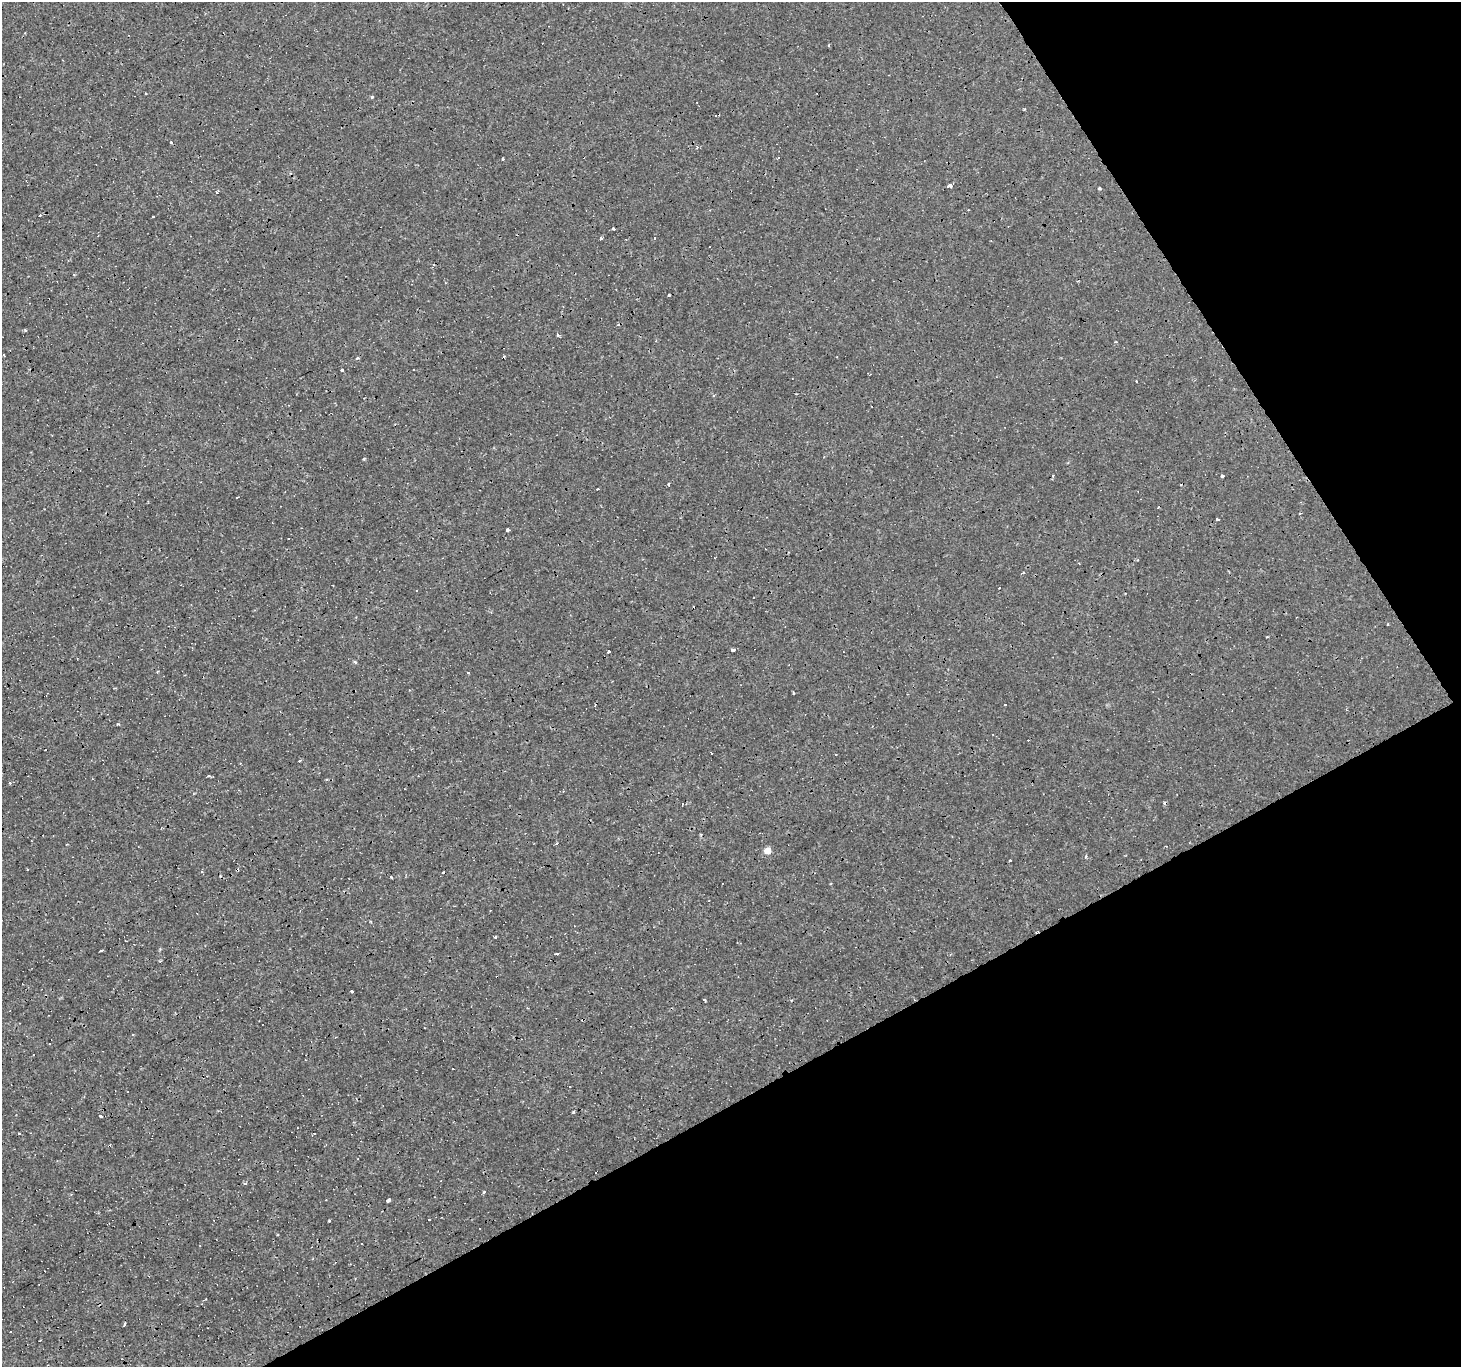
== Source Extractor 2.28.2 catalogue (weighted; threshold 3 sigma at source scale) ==
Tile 12 of 4 x 4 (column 4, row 3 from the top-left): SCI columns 4378-5836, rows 1472-2836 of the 5836 x 5734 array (HDU 1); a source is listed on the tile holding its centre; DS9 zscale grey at full resolution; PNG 1463 x 1369 px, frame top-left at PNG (2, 2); no overlay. Shown black and unused: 29% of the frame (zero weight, under 3 of 4 exposures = <1% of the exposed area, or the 3 px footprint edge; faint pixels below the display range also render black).
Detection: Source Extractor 2.28.2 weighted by HDU 2 'WHT'; one run over the whole footprint, this tile lists its part. Background 8.11e-04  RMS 8.8e-04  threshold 0.00394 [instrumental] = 3 sigma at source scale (4.5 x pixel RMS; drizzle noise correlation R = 1.50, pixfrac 1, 0.0396/0.0396 arcsec/px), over >= 5 px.
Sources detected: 90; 38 cosmic-ray / hot-pixel residue — not listed; the other 52 listed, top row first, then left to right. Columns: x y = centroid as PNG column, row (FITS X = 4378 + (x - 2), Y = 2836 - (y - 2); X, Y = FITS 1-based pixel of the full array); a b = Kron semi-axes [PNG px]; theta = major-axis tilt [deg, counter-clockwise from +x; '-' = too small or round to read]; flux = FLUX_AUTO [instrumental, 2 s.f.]
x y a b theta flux
372 97 3 3 - 0.37
171 142 3 3 - 0.81
697 148 4 3 - 0.12
502 159 3 3 - 0.65
950 185 4 3 - 1.7
1099 188 5 3 - 0.12
217 193 3 3 - 1.8
153 217 3 3 - 1.1
613 229 3 2 - 0.12
601 238 3 3 - 0.33
669 295 3 3 - 0.33
558 335 4 3 - 0.13
1116 342 4 2 - 0.079
3 355 3 3 - 0.4
357 358 3 3 - 0.5
342 370 3 3 - 0.32
1136 381 3 3 - 0.2
364 458 4 3 - 0.081
1223 476 3 3 - 0.68
1180 484 3 3 - 0.2
668 485 3 3 - 0.21
1300 514 3 2 - 0.081
1217 519 3 3 - 0.63
507 530 4 3 - 0.27
1023 572 4 3 - 0.16
733 650 3 3 - 0.64
609 651 3 3 - 1.3
355 662 4 4 - 0.15
118 724 4 3 - 0.077
299 761 3 2 - 0.32
10 782 3 3 - 0.6
556 843 3 3 - 0.21
768 850 5 5 - 1.3
1086 857 3 3 - 0.26
28 869 3 2 - 0.082
237 870 4 3 - 0.11
202 872 4 3 - 0.072
391 877 3 2 - 0.46
495 937 3 3 - 0.13
101 951 3 3 - 0.58
557 953 3 2 - 0.19
351 991 3 3 - 0.2
704 1000 4 2 - 0.11
573 1112 3 3 - 1.1
100 1116 3 3 - 0.49
19 1133 3 3 - 0.17
314 1133 3 3 - 1.4
484 1192 3 3 - 0.27
388 1200 4 3 - 0.64
429 1220 3 2 - 0.14
125 1324 3 3 - 0.52
10 1331 3 3 - 0.49
Overlapping masked pixels (flux is a lower limit): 1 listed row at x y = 237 870
Unlisted compact peaks at least as high as the median listed source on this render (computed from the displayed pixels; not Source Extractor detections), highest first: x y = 329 1221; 25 330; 1024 109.